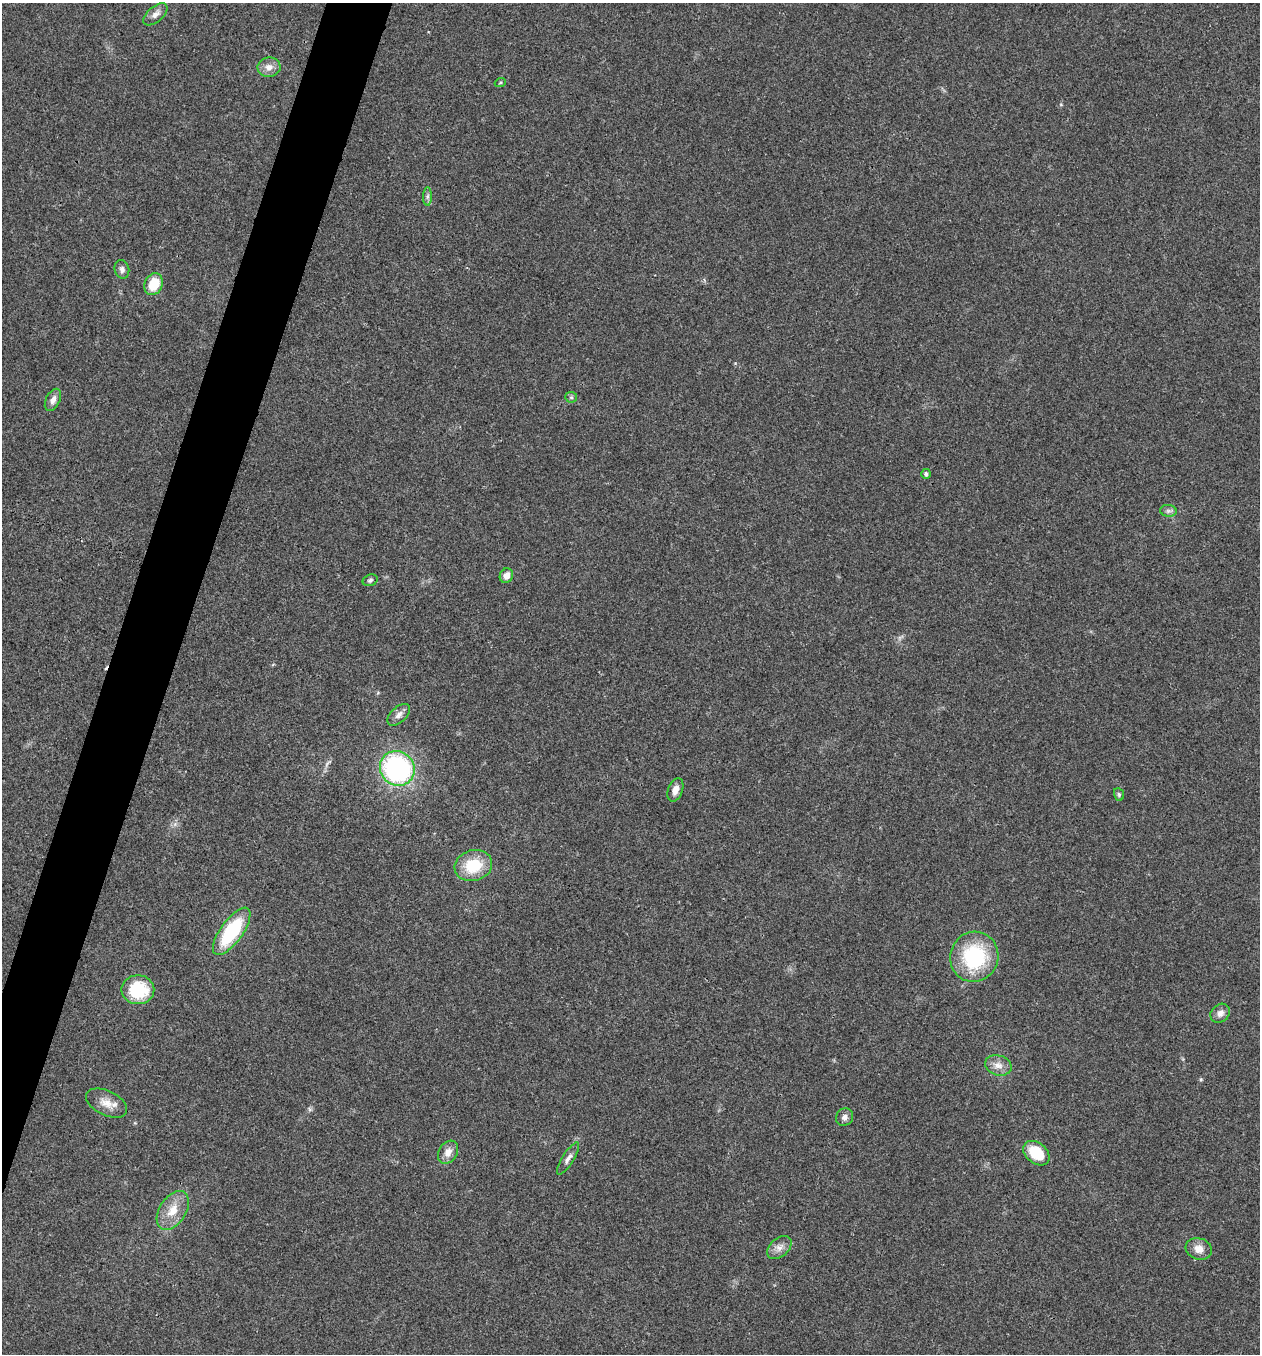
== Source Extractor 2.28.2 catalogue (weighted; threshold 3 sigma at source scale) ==
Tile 7 of 4 x 4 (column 3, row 2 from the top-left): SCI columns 2783-4040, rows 2709-4060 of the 5432 x 5418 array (HDU 1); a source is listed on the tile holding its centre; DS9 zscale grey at full resolution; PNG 1262 x 1356 px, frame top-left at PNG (2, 3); each listed source drawn as its Kron ellipse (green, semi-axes under 4 px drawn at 4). Shown black and unused: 4% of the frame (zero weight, under 3 of 4 exposures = <1% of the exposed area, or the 3 px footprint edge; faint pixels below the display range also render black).
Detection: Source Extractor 2.28.2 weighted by HDU 2 'WHT'; one run over the whole footprint, this tile lists its part. Background 0.0224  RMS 0.0041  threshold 0.0183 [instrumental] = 3 sigma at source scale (4.5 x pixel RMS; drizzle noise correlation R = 1.50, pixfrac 1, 0.05/0.05 arcsec/px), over >= 5 px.
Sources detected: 31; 1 cosmic-ray / hot-pixel residue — neither listed nor drawn; the other 30 listed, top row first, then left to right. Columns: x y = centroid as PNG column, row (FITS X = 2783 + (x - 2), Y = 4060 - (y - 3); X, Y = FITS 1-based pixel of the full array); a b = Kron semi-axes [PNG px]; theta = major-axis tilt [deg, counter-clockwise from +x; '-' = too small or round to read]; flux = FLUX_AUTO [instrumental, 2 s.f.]
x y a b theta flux
155 14 14 7 40 2.4
269 67 11 10 - 3.2
500 83 5 3 - 0.44
427 196 9 4 89 1.1
122 269 9 7 -73 1.6
154 284 11 8 64 9.8
571 397 6 5 - 0.73
53 400 12 7 63 2.4
926 474 5 4 - 1.1
1168 511 8 6 -7 1.2
506 576 7 6 - 2.8
370 580 8 5 21 1
399 715 13 7 43 2.3
397 768 18 17 - 69
675 790 12 7 70 2.8
1119 794 6 5 - 0.64
473 865 19 15 16 15
232 931 28 11 54 30
974 957 25 24 - 34
138 990 16 14 0 21
1220 1013 10 8 43 2.5
998 1065 13 10 -17 3.3
107 1103 22 12 -26 5.3
845 1117 9 8 - 1.7
448 1152 12 9 59 3.5
1036 1153 15 10 -39 13
568 1159 18 5 58 2
173 1210 21 13 57 7.9
779 1247 14 9 41 2.9
1199 1249 13 10 -18 3.9